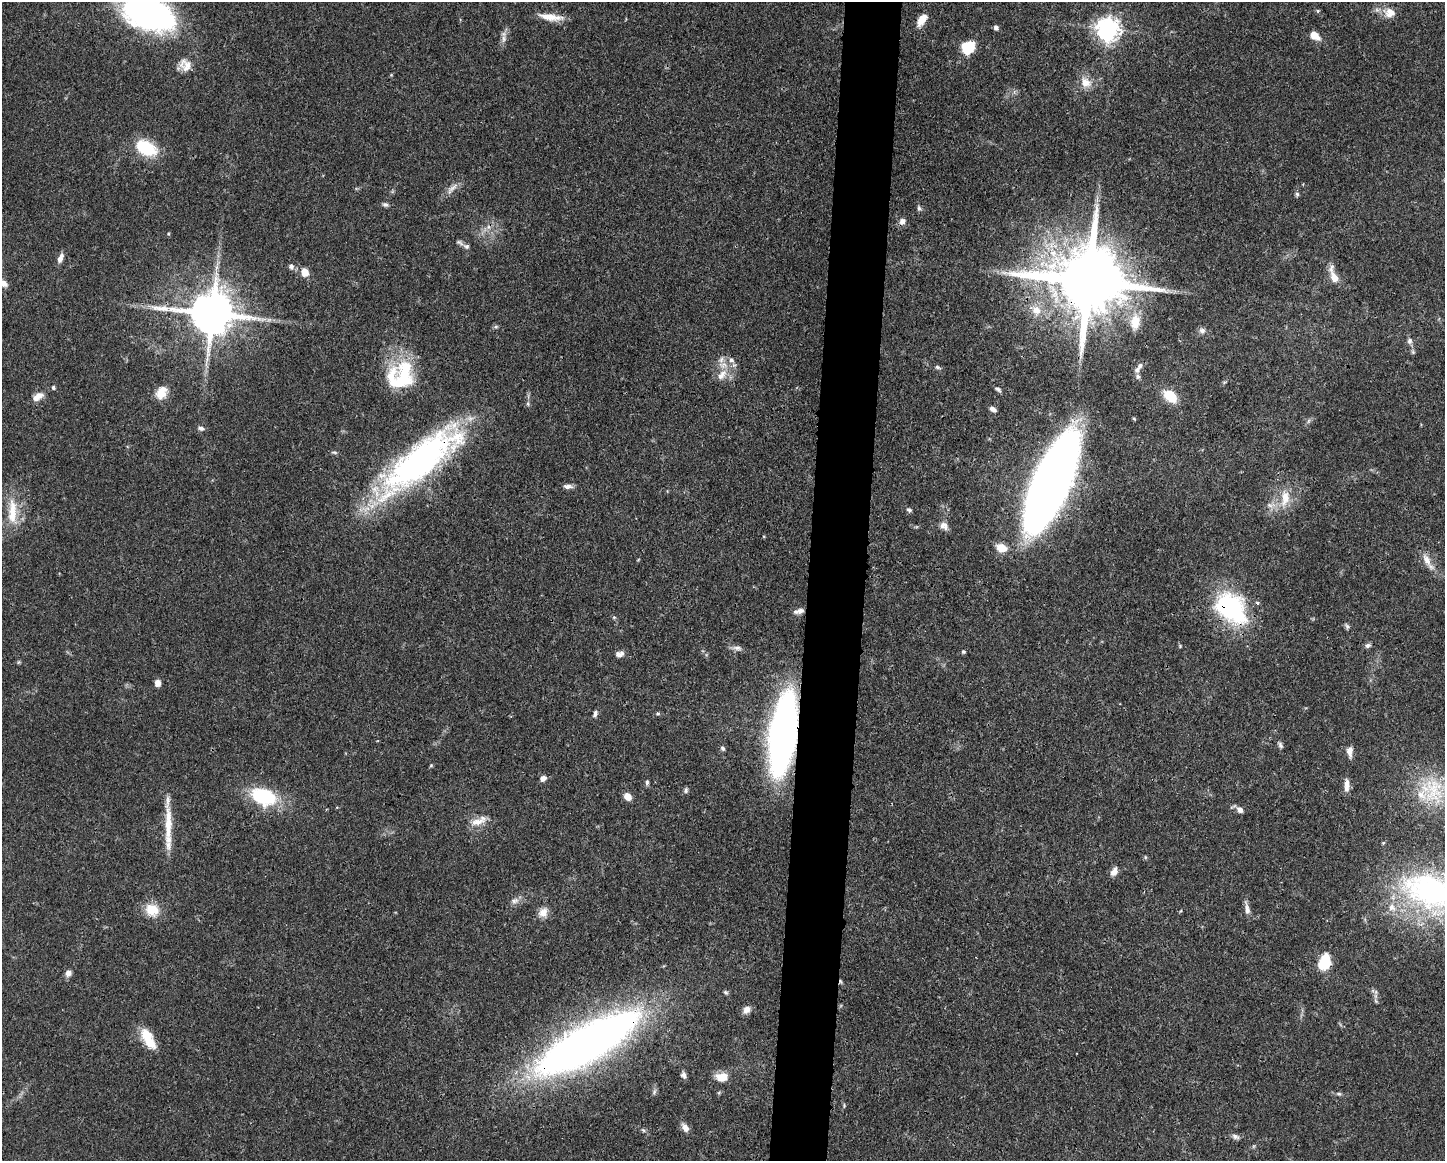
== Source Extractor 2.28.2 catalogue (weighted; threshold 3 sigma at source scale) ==
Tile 5 of 3 x 4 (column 2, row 2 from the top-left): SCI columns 1558-3000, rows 2326-3484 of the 4667 x 4651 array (HDU 1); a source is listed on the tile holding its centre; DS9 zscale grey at full resolution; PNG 1447 x 1163 px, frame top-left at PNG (2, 2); no overlay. Shown black and unused: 4% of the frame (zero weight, under 3 of 4 exposures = <1% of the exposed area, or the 3 px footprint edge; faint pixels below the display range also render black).
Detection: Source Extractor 2.28.2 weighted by HDU 2 'WHT'; one run over the whole footprint, this tile lists its part. Background 0.0413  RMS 0.0027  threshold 0.0123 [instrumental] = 3 sigma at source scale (4.5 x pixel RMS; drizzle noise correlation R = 1.50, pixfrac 1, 0.05/0.05 arcsec/px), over >= 5 px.
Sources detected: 117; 2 cosmic-ray / hot-pixel residue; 1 long thin detection or spike segment (spike, bleed or trail) — not listed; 9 inside a brighter listed object's ellipse — not listed separately; the other 105 listed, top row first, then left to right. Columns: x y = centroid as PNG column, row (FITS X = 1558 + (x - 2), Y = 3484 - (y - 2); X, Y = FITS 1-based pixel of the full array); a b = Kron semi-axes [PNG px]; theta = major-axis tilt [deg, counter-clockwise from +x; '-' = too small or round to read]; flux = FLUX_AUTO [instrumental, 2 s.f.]
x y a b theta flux
1318 11 5 5 - 0.35
1390 13 16 13 -12 3.4
149 14 48 27 -25 99
550 17 29 7 -8 4
922 20 16 8 56 3.4
996 28 6 5 - 0.81
1108 29 8 8 - 220
1315 36 14 9 -41 2.7
504 39 14 6 89 1.4
969 47 9 8 - 13
188 65 26 12 -19 3.3
1086 82 17 13 -47 3.4
146 148 21 13 -27 14
452 188 22 7 44 2
1297 194 6 5 - 0.56
385 205 8 6 -12 0.69
919 208 8 6 -75 0.64
902 221 10 8 49 1.3
466 246 8 6 -15 0.74
60 258 11 6 66 1.5
291 266 8 7 - 1
304 272 9 7 -53 3.3
1334 276 22 8 -72 3.5
1088 281 21 18 -17 3600
2 283 13 8 -32 2.6
1036 310 16 13 -53 3.9
212 313 13 11 -6 1300
269 320 7 4 -18 0.68
1135 322 23 13 82 5.3
496 327 6 4 1 0.44
1202 330 9 7 -46 1
1410 341 9 7 -88 0.98
1413 352 6 5 - 0.44
721 360 11 7 65 1.6
938 367 8 5 -18 0.62
1137 370 9 7 52 1
722 375 19 10 54 3.6
401 377 37 27 62 20
53 388 5 5 - 0.47
998 389 8 5 -30 0.6
161 393 16 11 63 4
1170 396 12 8 -37 9.2
38 397 16 8 31 2.3
993 409 8 5 -35 1.1
1308 421 7 4 71 0.51
201 428 9 5 -14 0.8
421 460 105 31 39 90
1051 482 71 21 66 530
568 486 12 5 0 1.2
1285 498 25 13 81 5.5
1271 505 15 6 5 1.8
909 510 7 5 -30 0.65
12 512 39 12 -89 7.8
944 526 12 9 -42 1.6
1001 548 11 8 -15 4.2
1427 560 19 8 -63 3
1230 607 41 28 -41 35
800 611 11 7 16 1.4
614 617 6 4 0 0.36
1347 626 9 5 -55 0.63
1368 645 8 6 30 0.78
1180 646 5 4 - 0.31
737 648 13 6 -5 1.3
963 652 5 4 - 0.42
618 654 8 7 - 1
19 662 6 4 89 0.33
158 683 7 6 - 1.6
595 714 9 6 73 0.83
658 714 6 4 0 0.37
783 734 46 15 82 250
1280 745 9 5 -62 0.67
723 748 7 5 -59 0.59
1349 752 14 7 -87 1.8
431 765 5 4 - 0.31
543 778 8 6 29 1.4
647 782 8 5 90 0.55
1346 784 15 7 -90 2
686 790 8 5 73 0.61
1434 790 46 29 -81 18
263 796 30 19 -19 18
628 797 7 6 - 3
1240 810 9 7 -48 1.3
477 822 23 9 13 3.3
168 825 55 8 -90 7.5
1145 857 6 3 -72 0.31
1114 871 10 7 61 1.8
1431 891 76 48 -17 67
514 901 11 9 4 1.5
1247 908 19 6 -79 1.6
152 910 18 16 -22 5.4
543 912 13 11 60 2.5
1324 962 15 11 68 8.7
68 973 9 7 62 1.2
726 992 7 4 -40 0.48
746 1010 10 8 52 1.7
148 1038 27 11 -61 6.9
588 1043 92 26 30 270
683 1075 8 6 -75 0.94
722 1077 15 10 3 3.8
719 1092 6 4 20 0.34
1339 1094 8 5 -17 0.59
844 1106 6 4 -90 0.34
685 1128 11 7 -59 1.7
643 1130 6 5 - 0.48
1235 1137 11 6 -22 0.99
Overlapping masked pixels (flux is a lower limit): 9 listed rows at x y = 550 17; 1088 281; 212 313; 421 460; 1051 482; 1230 607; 783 734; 1431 891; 588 1043
Isophote crosses this tile's border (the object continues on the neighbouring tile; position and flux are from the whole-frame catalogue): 3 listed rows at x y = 149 14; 2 283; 1431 891